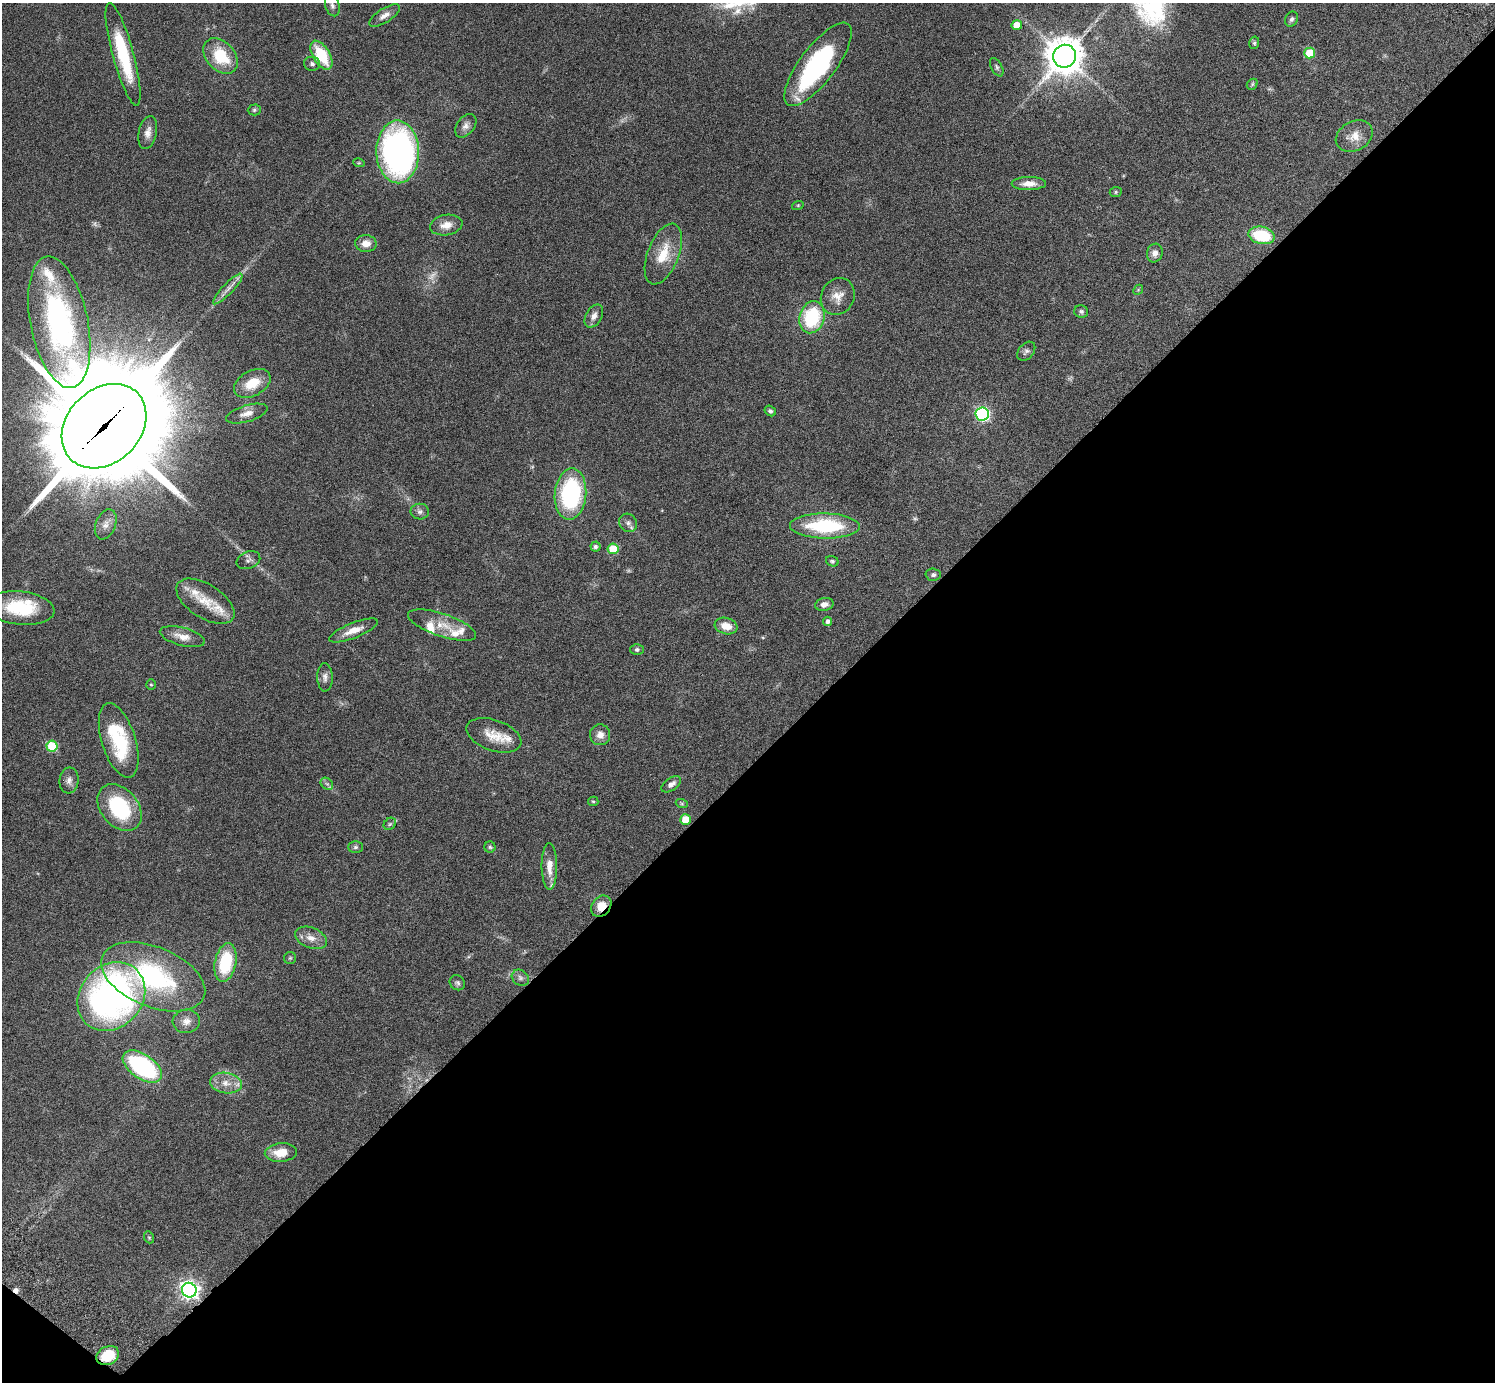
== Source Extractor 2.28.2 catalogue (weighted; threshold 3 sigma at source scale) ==
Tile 15 of 4 x 4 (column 3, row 4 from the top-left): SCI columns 3032-4524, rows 347-1726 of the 6059 x 6069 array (HDU 1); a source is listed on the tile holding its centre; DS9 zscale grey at full resolution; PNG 1497 x 1384 px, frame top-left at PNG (2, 3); each listed source drawn as its Kron ellipse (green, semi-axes under 4 px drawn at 4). Shown black and unused: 45% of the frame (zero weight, under 3 of 6 exposures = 3% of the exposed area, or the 3 px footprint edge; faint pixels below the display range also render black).
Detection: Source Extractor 2.28.2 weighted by HDU 2 'WHT'; one run over the whole footprint, this tile lists its part. Background 0.0836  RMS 0.0047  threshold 0.0192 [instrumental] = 3 sigma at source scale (4.09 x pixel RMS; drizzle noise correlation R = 1.36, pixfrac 0.8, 0.05/0.05 arcsec/px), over >= 5 px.
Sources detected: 110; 5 too faint to see at this stretch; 1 inside a brighter object's white glare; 1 cosmic-ray / hot-pixel residue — neither listed nor drawn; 11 inside a brighter listed object's ellipse — not listed separately; the other 92 listed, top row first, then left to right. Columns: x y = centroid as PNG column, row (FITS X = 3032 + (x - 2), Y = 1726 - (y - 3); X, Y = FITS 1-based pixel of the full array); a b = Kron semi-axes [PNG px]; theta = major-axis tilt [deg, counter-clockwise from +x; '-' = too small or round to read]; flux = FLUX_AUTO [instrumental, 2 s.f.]
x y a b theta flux
332 6 11 7 -73 1.6
384 15 18 7 32 2.9
1292 19 8 6 65 1
1017 25 5 5 - 6.4
1254 43 6 5 - 0.76
1310 53 5 5 - 16
123 54 53 10 -75 27
321 55 16 8 -59 17
220 56 20 14 -48 17
1064 56 11 11 - 970
312 64 8 7 - 1.3
818 64 50 18 53 59
997 67 10 5 -62 0.98
1252 84 6 5 - 0.61
254 110 6 5 - 0.81
466 126 13 8 52 2.3
148 132 17 9 78 3.1
1354 136 19 14 28 5.3
398 152 31 21 -89 140
359 163 6 3 -17 0.46
1029 184 17 6 0 3.8
1116 192 6 5 - 0.66
798 205 6 4 18 0.48
446 225 16 10 10 4.7
1261 235 13 8 -12 20
366 243 10 8 -1 3.8
1155 253 9 8 - 2.7
663 254 32 15 68 11
228 289 20 5 47 2.8
1138 290 5 4 - 0.5
838 296 19 16 61 5.4
1081 311 7 6 - 0.94
594 316 12 8 60 2.6
812 317 16 12 74 27
59 322 67 28 -79 96
1026 351 11 7 49 1.4
252 383 20 12 29 9.7
770 411 6 5 - 0.88
247 414 21 8 16 3.7
982 414 6 6 - 84
104 426 47 37 45 11000
570 494 26 15 85 51
420 512 9 8 - 1.6
628 523 9 8 - 1.7
106 524 16 10 67 3.1
825 526 35 12 -1 33
595 547 5 5 - 1.1
613 549 5 5 - 15
248 560 12 8 21 1.6
832 561 6 5 - 0.76
933 575 8 6 -3 1.2
205 601 33 17 -33 9.8
824 604 9 6 12 2.3
20 608 34 16 -6 22
828 621 4 4 - 1.3
442 625 36 11 -18 8.1
726 626 11 8 -16 5
353 630 26 7 22 5.4
182 637 23 9 -14 4.8
637 649 7 5 0 0.92
325 677 14 7 -88 2.1
151 684 5 4 - 0.5
494 735 28 15 -19 8.1
600 735 10 10 - 2.9
119 740 38 17 -72 28
52 746 5 5 - 19
69 780 13 9 84 2.3
327 784 7 5 -42 1
671 784 11 6 34 2.5
593 801 5 4 - 0.53
682 804 6 4 -19 0.55
119 808 26 18 -50 32
686 819 5 5 - 10
390 824 7 5 45 0.8
355 847 7 5 1 0.94
490 847 5 5 - 0.78
549 866 23 7 -90 5.4
601 906 11 9 51 5.4
311 938 17 10 -22 4
290 958 6 6 - 0.68
226 962 19 10 79 23
153 977 55 30 -22 60
520 978 9 7 -38 1.5
457 983 8 7 - 1.1
111 996 37 31 46 170
186 1021 13 12 - 3.4
142 1066 22 12 -34 53
226 1083 16 10 -8 5
281 1153 16 9 5 7.3
149 1237 6 4 -68 0.55
189 1290 7 7 - 210
108 1356 12 9 28 13
Overlapping masked pixels (flux is a lower limit): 3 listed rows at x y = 104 426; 601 906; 108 1356